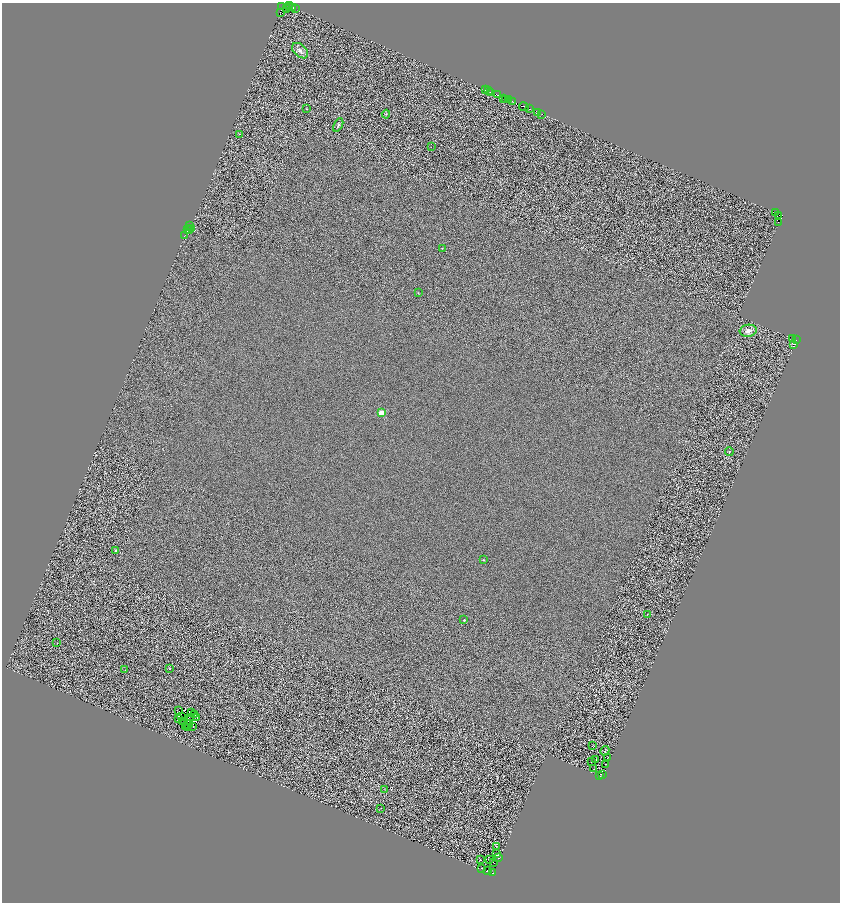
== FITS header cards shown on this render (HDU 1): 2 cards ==
NAXIS1  =                 1676
NAXIS2  =                 1800

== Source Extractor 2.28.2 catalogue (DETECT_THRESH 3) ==
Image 1676 x 1800 px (HDU 1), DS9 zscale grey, zoomed out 1/2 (1 PNG px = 2 x 2 image px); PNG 842 x 904 px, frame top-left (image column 1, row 1799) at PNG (2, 3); each listed source drawn as its Kron ellipse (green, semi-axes under 4 px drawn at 4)
Background 0.571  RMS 2.7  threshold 8.03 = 3 sigma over >= 5 px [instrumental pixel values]
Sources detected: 137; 57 cannot appear on this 1/2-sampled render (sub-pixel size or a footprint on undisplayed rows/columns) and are neither listed nor drawn; the other 80 listed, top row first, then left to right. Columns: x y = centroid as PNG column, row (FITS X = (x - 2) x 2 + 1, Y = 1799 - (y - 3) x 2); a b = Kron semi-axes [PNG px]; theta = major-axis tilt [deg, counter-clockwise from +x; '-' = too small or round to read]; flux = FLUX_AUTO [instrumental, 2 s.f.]
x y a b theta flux
290 6 3 1 - 1500
282 7 2 1 - 3600
289 7 2 1 - 2600
292 8 4 1 - 1800
295 8 2 1 - 1100
287 9 3 1 - 930
280 12 2 1 - 99
300 51 9 6 -42 2400
486 90 3 1 - 1500
488 91 2 1 - 430
490 92 3 1 - 4500
497 95 2 2 - 3400
504 98 3 1 - 1700
505 100 2 1 - 43
509 100 2 1 - 5900
513 101 3 1 - 1500
524 107 5 2 - 16000
306 109 3 2 - 240
529 109 2 1 - 3500
538 112 2 2 - 2500
386 114 4 3 - 610
542 114 2 1 - 860
338 125 7 4 61 1100
239 134 2 1 - 940
431 147 2 1 - 520
775 212 2 1 - 910
779 215 2 1 - 250
778 222 2 2 - 56
190 226 2 1 - 1500
192 229 2 1 - 780
187 230 2 2 - 6600
189 230 2 1 - 650
184 236 2 1 - 1100
442 248 3 2 - 280
418 293 3 2 - 310
748 331 8 6 8 4200
792 338 3 2 - 4300
796 340 2 1 - 1300
794 345 3 3 - 3300
381 413 3 3 - 14000
729 451 4 3 - 460
116 551 3 2 - 760
483 560 3 3 - 460
647 614 2 1 - 270
464 620 2 2 - 790
57 643 2 1 - 740
169 668 3 2 - 220
125 670 2 2 - 2200
179 711 2 1 - 14
192 713 2 1 - 140
195 715 2 1 - 140
182 716 2 1 - 140
191 717 4 1 - 190
178 718 2 1 - 99
197 718 2 1 - 44
183 722 2 1 - 55
189 724 3 2 - 560
185 726 2 1 - 120
193 726 2 1 - 220
187 727 2 1 - 22
593 745 2 1 - 120
605 751 5 2 - 240
607 757 2 1 - 170
596 760 2 1 - 150
592 762 3 1 - 140
606 764 2 1 - 140
594 769 2 1 - 110
603 774 2 1 - 550
599 776 2 1 - 1200
384 789 4 1 - 180
381 808 2 1 - 330
496 847 3 2 - 130
496 853 2 1 - 130
498 858 2 1 - 150
481 860 2 1 - 150
489 860 2 1 - 110
493 863 2 1 - 140
482 868 2 1 - 200
487 871 3 1 - 210
492 873 2 1 - 800
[57 sub-pixel or undisplayed-footprint detections neither listed nor drawn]